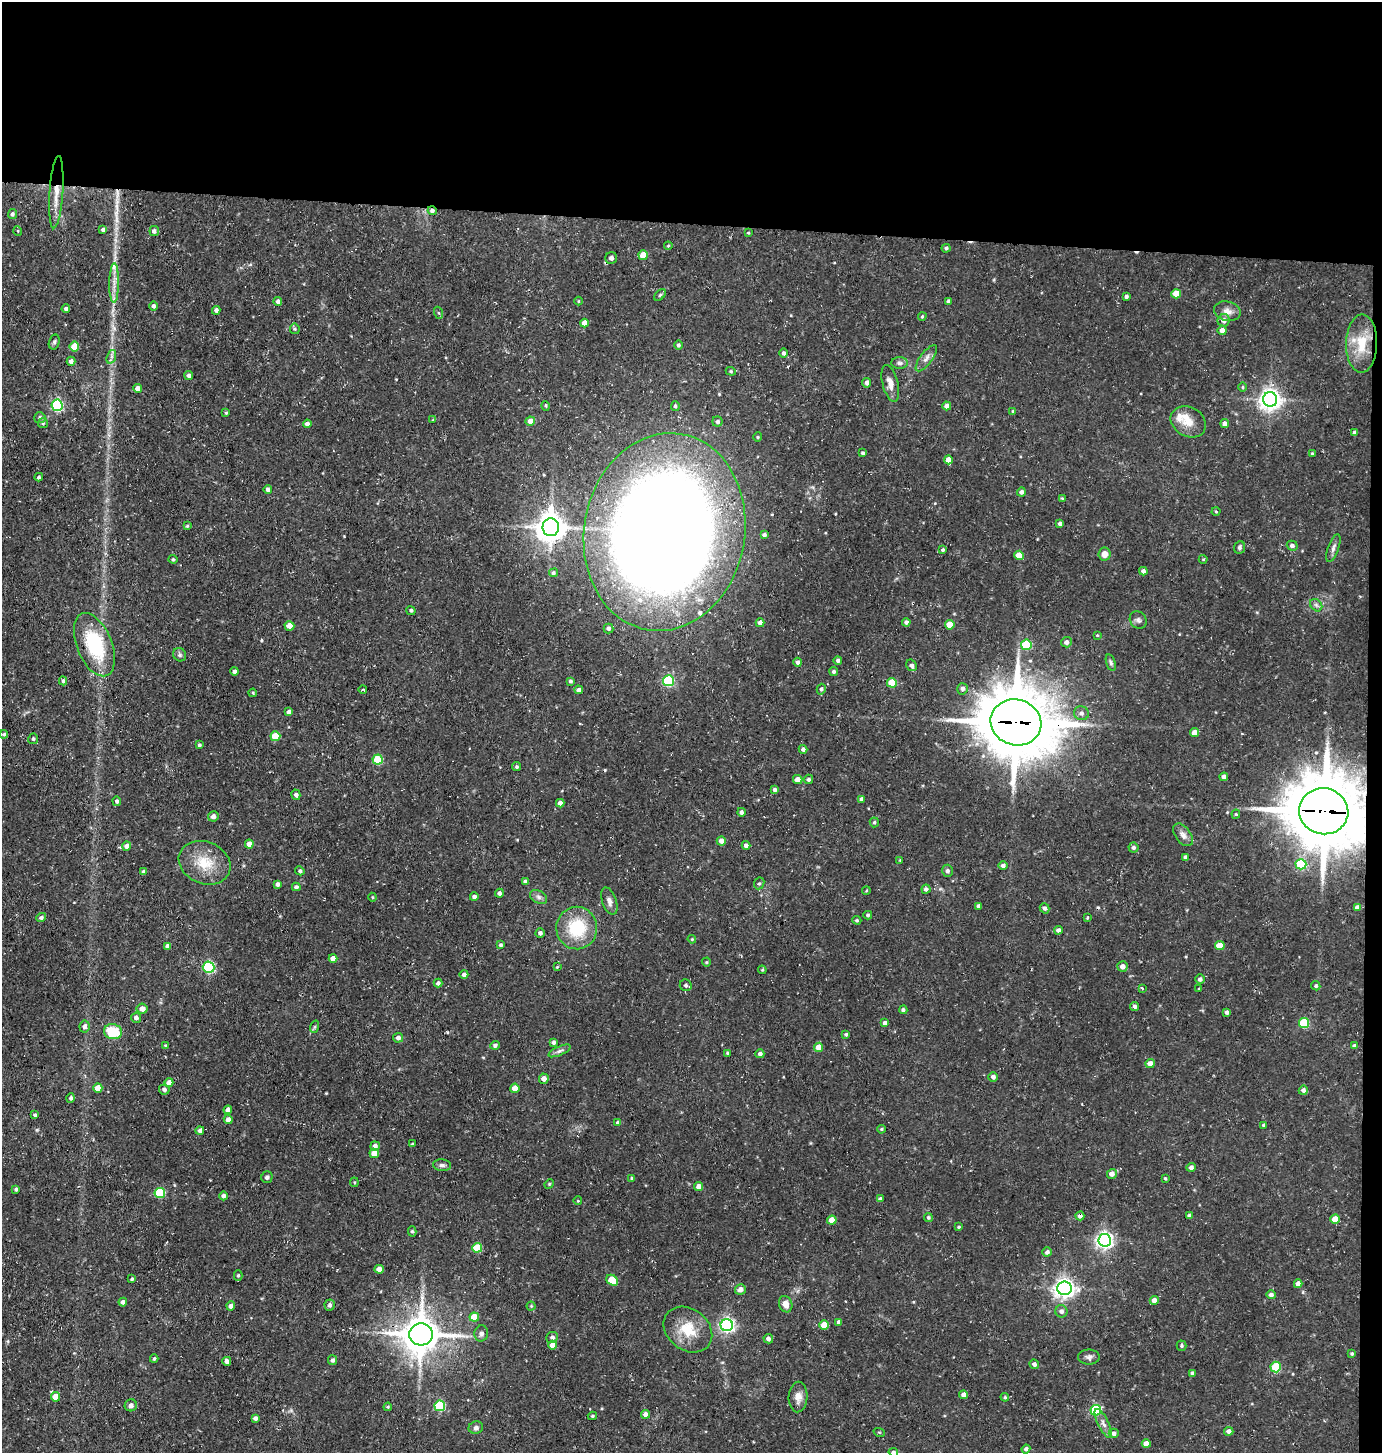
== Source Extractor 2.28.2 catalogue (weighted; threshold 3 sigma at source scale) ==
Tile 3 of 3 x 3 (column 3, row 1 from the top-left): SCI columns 2901-4280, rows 2905-4355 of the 4385 x 4355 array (HDU 1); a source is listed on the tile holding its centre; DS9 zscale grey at full resolution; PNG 1384 x 1455 px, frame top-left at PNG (2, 2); each listed source drawn as its Kron ellipse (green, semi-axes under 4 px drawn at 4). Shown black and unused: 16% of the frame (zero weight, under 3 of 4 exposures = <1% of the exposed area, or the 3 px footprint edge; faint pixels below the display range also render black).
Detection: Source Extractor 2.28.2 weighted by HDU 2 'WHT'; one run over the whole footprint, this tile lists its part. Background 0.0929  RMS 0.0063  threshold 0.0282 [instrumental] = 3 sigma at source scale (4.5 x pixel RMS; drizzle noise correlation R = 1.50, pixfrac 1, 0.05/0.05 arcsec/px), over >= 5 px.
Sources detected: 314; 5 cosmic-ray / hot-pixel residue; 1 long thin detection or spike segment (spike, bleed or trail) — neither listed nor drawn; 5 inside a brighter listed object's ellipse — not listed separately; the other 303 listed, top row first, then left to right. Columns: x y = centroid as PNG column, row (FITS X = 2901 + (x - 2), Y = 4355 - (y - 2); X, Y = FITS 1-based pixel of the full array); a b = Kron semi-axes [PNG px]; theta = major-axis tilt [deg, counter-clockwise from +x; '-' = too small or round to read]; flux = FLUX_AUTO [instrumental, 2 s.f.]
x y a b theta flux
56 192 36 7 86 11
432 211 4 4 - 2.1
12 214 5 4 - 1.6
103 230 4 4 - 1.5
18 231 5 3 - 0.51
154 231 5 4 - 2
748 233 4 3 - 0.58
668 246 4 4 - 0.72
946 248 4 4 - 1.1
643 255 5 4 - 10
611 258 6 5 - 2.1
114 283 20 5 89 5
1176 294 4 4 - 11
660 295 7 4 45 1
1126 296 3 3 - 1.5
278 301 4 4 - 2.1
578 301 4 3 - 0.49
948 301 4 3 - 1.8
153 306 5 4 - 1.7
66 309 4 4 - 1.6
216 310 4 4 - 1.7
1227 311 13 9 -14 4.5
439 313 6 4 -70 0.85
922 316 4 3 - 0.73
1224 320 6 6 - 3.3
584 323 4 4 - 5.8
295 329 5 5 - 0.92
1222 330 4 4 - 3.7
54 342 7 5 75 1.3
1362 344 29 15 88 19
678 345 4 4 - 1.4
74 346 5 5 - 12
784 353 4 4 - 1.5
111 357 7 4 71 1.6
926 358 16 6 53 3.2
71 361 4 4 - 2
899 363 8 6 -4 1.8
731 371 5 4 - 0.84
189 375 4 4 - 1.9
867 383 5 4 - 2.5
890 384 19 7 -76 4.8
1243 387 5 3 - 0.7
138 388 4 4 - 3.9
1270 399 7 7 - 440
57 405 6 5 - 80
546 406 5 3 - 0.67
675 406 5 4 - 1.2
947 406 4 4 - 3
1013 412 4 3 - 0.93
226 413 3 3 - 0.65
40 418 6 5 - 1.8
433 420 4 4 - 0.6
530 421 4 4 - 4.4
717 422 5 5 - 1.6
1188 422 18 14 -30 9.6
43 423 5 5 - 0.99
307 424 4 4 - 2.4
1224 424 4 4 - 2.9
1355 433 4 4 - 2.5
758 437 5 4 - 0.79
863 453 4 3 - 1.2
1312 454 3 3 - 0.78
948 460 4 4 - 6.4
39 477 4 3 - 1.1
268 490 4 4 - 2
1021 492 4 4 - 1.9
1062 498 4 3 - 0.53
1216 512 4 3 - 0.56
1060 524 4 4 - 2
187 526 3 3 - 0.78
551 527 9 8 - 930
665 532 99 80 80 1500
764 535 4 3 - 1.5
1292 546 5 5 - 2
1239 547 6 5 - 1.4
1333 548 14 5 71 2.6
943 550 4 3 - 1
1104 554 6 6 - 4.8
1019 555 5 4 - 8.8
173 559 4 4 - 0.94
1203 559 4 4 - 0.64
1143 571 4 4 - 2.2
553 573 4 4 - 1
1316 605 7 5 -46 1.5
411 611 4 3 - 0.95
1138 620 9 8 - 2.1
906 622 4 4 - 1.9
760 623 4 4 - 3.1
950 625 5 5 - 13
289 626 5 4 - 5
608 629 5 5 - 1.8
1097 635 4 4 - 0.64
1066 642 5 5 - 2.8
94 645 33 17 -68 44
1026 645 5 5 - 39
180 655 7 6 - 1.5
838 660 4 4 - 1.5
798 662 4 4 - 1.8
1111 663 9 4 -73 1.4
911 665 6 5 - 2.3
235 671 4 4 - 1.5
834 671 4 4 - 1.5
63 681 4 4 - 1.2
570 681 4 3 - 1.2
668 681 5 5 - 58
892 683 5 5 - 17
821 689 5 4 - 1.7
963 689 6 5 - 2.1
363 690 4 3 - 1.5
579 690 4 4 - 2.8
253 693 4 3 - 0.62
289 712 4 4 - 2.8
1081 713 7 7 - 2.1
1016 722 25 23 -17 4400
1194 733 4 4 - 4.6
4 734 4 4 - 0.93
275 736 5 5 - 20
33 739 5 5 - 1.4
199 745 4 3 - 1.2
803 749 4 4 - 1.9
378 760 5 5 - 28
517 767 4 4 - 1.2
1224 777 4 4 - 2.8
808 779 5 4 - 1.4
798 780 5 4 - 5
775 790 4 3 - 1.8
296 795 5 4 - 1.5
862 799 4 4 - 2.5
117 801 4 4 - 1.7
560 803 4 4 - 2.5
1324 811 24 23 - 5400
741 812 4 4 - 2
1236 814 4 4 - 0.73
213 816 5 5 - 2.4
874 822 5 4 - 1.1
1183 835 13 7 -53 3.6
721 841 4 4 - 3.5
249 844 4 4 - 5.2
746 845 4 4 - 2.3
127 846 4 4 - 4.9
1133 847 5 5 - 1.5
1185 857 4 3 - 1.7
900 860 4 4 - 0.53
205 863 26 21 -22 18
1301 864 5 5 - 41
1003 865 4 4 - 2.2
300 871 5 4 - 1.1
947 871 6 5 - 1.9
144 872 4 4 - 1.9
525 882 4 4 - 1.8
759 883 6 5 - 1.2
278 884 4 4 - 1.8
296 887 4 4 - 1.8
926 889 4 4 - 1.9
866 891 4 3 - 0.58
499 893 4 4 - 1.9
372 897 4 4 - 0.66
474 897 4 4 - 1.7
538 897 9 6 -27 2.1
609 901 14 7 -71 3.2
979 906 4 4 - 2.3
1357 907 4 4 - 2.6
1045 908 5 4 - 1.6
868 915 4 4 - 0.92
41 918 5 4 - 1.6
1087 918 4 3 - 0.57
857 920 5 4 - 0.75
577 928 21 20 - 30
1058 930 4 4 - 2.2
540 933 4 4 - 2
692 939 4 4 - 0.67
500 945 4 4 - 1.3
168 946 4 4 - 3
1220 946 5 4 - 12
333 958 4 4 - 4.3
706 962 4 4 - 0.69
1122 966 5 5 - 3.3
209 967 6 5 - 69
557 967 3 3 - 0.59
762 970 4 4 - 0.69
464 974 4 4 - 2.2
1200 979 5 5 - 1.9
438 983 4 4 - 1.9
686 985 6 5 - 1.7
1316 986 5 4 - 1.1
1142 988 3 3 - 0.84
1199 989 3 3 - 0.54
1135 1006 4 4 - 1.7
142 1009 5 5 - 4.3
903 1010 4 4 - 1.3
1227 1012 4 3 - 1.8
136 1018 5 5 - 2.2
885 1023 4 4 - 1.9
1304 1023 5 5 - 34
84 1027 6 5 - 2.6
314 1027 6 4 70 0.91
113 1032 9 7 -11 17
846 1034 3 3 - 1.2
398 1038 5 5 - 2.6
554 1042 4 4 - 1.5
165 1045 4 4 - 0.58
495 1045 5 4 - 1.6
1354 1046 4 4 - 1.7
819 1047 4 4 - 8.6
559 1051 12 4 24 2
727 1053 3 3 - 0.85
760 1054 4 4 - 2.3
1150 1064 4 4 - 4.4
993 1077 4 4 - 2.4
544 1079 5 5 - 3.4
169 1083 4 4 - 4.2
98 1088 5 4 - 8.9
515 1088 4 4 - 7
164 1089 5 5 - 2.3
1303 1090 4 4 - 2
71 1098 4 4 - 1.4
228 1110 4 4 - 3.5
35 1115 4 3 - 1
228 1119 4 4 - 3.1
618 1123 4 4 - 2.2
1264 1125 4 4 - 1.6
881 1129 4 3 - 0.85
200 1130 4 4 - 1.9
412 1144 4 2 - 0.47
375 1146 4 4 - 2.7
374 1153 4 4 - 9.3
442 1165 9 6 -5 2
1191 1167 4 4 - 2.5
1112 1174 5 4 - 4
267 1177 6 5 - 1.7
632 1178 4 3 - 0.75
1165 1178 3 3 - 0.81
354 1182 4 4 - 0.74
549 1184 5 4 - 0.65
699 1186 4 4 - 4.3
16 1189 3 3 - 1.1
160 1193 5 5 - 38
224 1196 4 4 - 2
880 1199 4 4 - 1.8
578 1201 4 3 - 0.51
1189 1215 4 3 - 1.1
1080 1216 4 4 - 2.4
928 1217 4 4 - 1.1
1335 1219 4 4 - 9.6
832 1220 4 4 - 9.4
959 1227 4 3 - 0.75
412 1231 5 4 - 1
1105 1240 6 6 - 230
477 1248 5 5 - 23
1047 1252 4 4 - 2
379 1269 4 4 - 5.4
238 1275 5 4 - 0.96
132 1279 3 3 - 1
612 1280 6 5 - 19
1298 1284 4 4 - 3.9
1064 1288 7 6 - 360
740 1289 5 5 - 3.3
1271 1295 5 4 - 2.2
1154 1300 4 4 - 4.3
123 1302 4 4 - 1.9
786 1304 8 6 -69 4.5
330 1305 5 5 - 2.2
231 1306 4 4 - 2.3
531 1306 4 4 - 0.69
1061 1311 6 6 - 2.3
474 1317 5 4 - 11
839 1322 4 4 - 2.5
727 1325 6 6 - 160
824 1325 4 4 - 13
688 1330 26 20 -38 19
481 1333 8 7 - 2.5
421 1334 12 11 - 1500
552 1337 6 5 - 1.8
768 1339 5 4 - 2.2
553 1345 4 4 - 7.4
1181 1346 5 5 - 1
1352 1354 4 4 - 0.96
1089 1357 11 7 0 2.4
154 1359 4 3 - 1
332 1360 5 4 - 1.4
227 1361 4 4 - 2.4
1034 1364 5 4 - 2
1276 1367 5 5 - 32
1192 1373 3 3 - 1.6
964 1395 4 4 - 4.7
56 1397 5 4 - 9.3
798 1397 15 9 87 5
1005 1397 4 3 - 0.79
131 1405 6 6 - 2.7
440 1406 5 5 - 46
388 1407 4 3 - 0.75
1096 1410 5 5 - 56
645 1414 4 4 - 3.1
592 1416 4 3 - 1
255 1418 4 4 - 2.1
1103 1424 16 5 -63 3.4
476 1428 7 6 - 1.7
1229 1431 4 4 - 2.8
879 1432 6 3 -18 0.66
1114 1433 5 4 - 2.4
1146 1444 4 4 - 5.3
1026 1449 4 4 - 1.4
893 1452 5 4 - 1.3
Overlapping masked pixels (flux is a lower limit): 9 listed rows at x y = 56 192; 432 211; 1227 311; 551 527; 665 532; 1016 722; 1324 811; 1080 1216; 421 1334
Isophote crosses this tile's border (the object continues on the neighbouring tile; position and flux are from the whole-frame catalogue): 1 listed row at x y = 893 1452